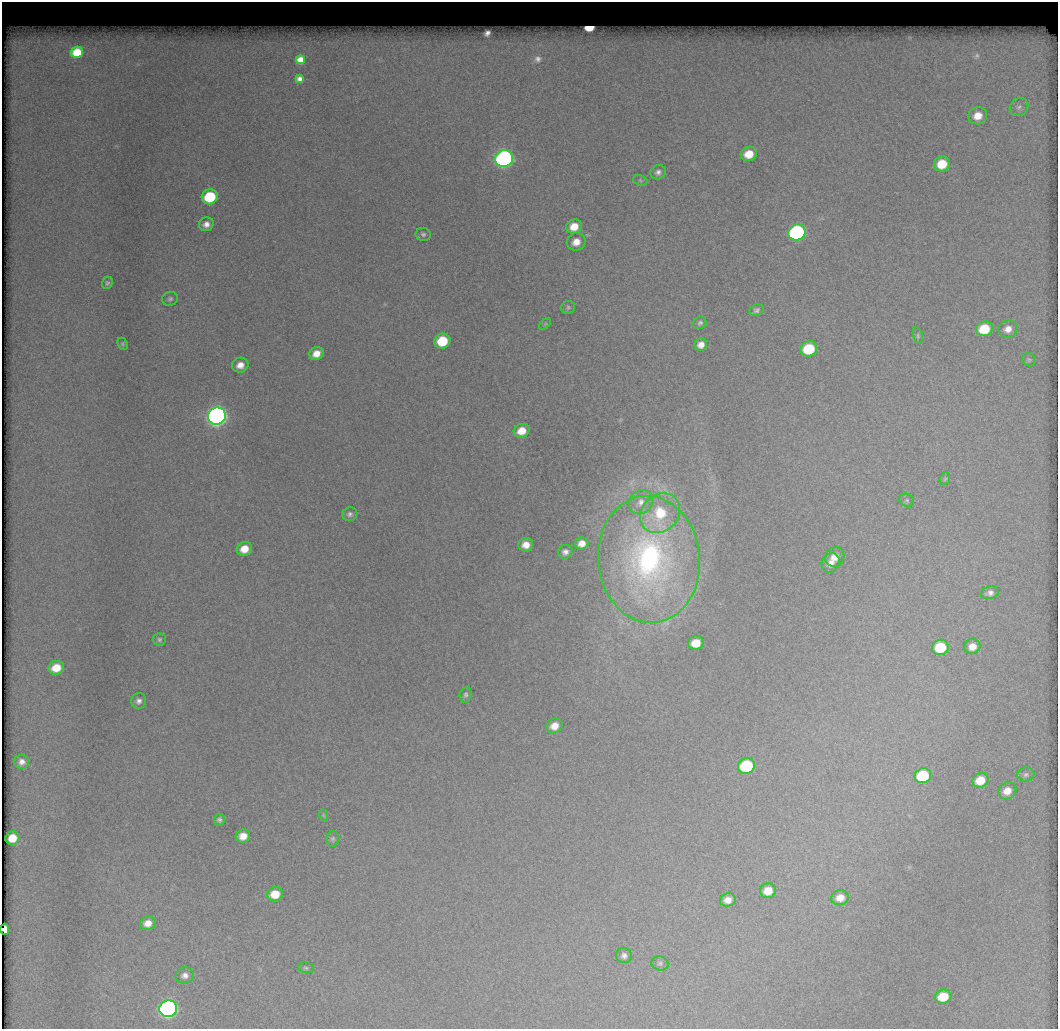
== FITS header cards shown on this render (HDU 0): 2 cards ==
NAXIS1  =                 1056 /fastest changing axis
NAXIS2  =                 1027 /next to fastest changing axis

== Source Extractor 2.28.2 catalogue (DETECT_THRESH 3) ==
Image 1056 x 1027 px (HDU 0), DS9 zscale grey, 1 PNG px = 1 image px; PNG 1060 x 1031 px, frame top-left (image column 1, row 1027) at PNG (2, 2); each listed source drawn as its Kron ellipse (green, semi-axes under 4 px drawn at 4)
Background 687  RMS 6.9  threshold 20.7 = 3 sigma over >= 5 px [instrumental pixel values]
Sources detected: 96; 18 with non-positive FLUX_AUTO (blend fragments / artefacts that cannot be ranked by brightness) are neither listed nor drawn; the other 78 listed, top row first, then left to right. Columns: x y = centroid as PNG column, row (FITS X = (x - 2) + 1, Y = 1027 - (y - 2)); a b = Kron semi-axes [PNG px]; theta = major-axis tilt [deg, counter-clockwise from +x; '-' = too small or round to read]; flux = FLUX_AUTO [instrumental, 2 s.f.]
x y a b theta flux
77 52 6 5 - 6300
301 60 4 4 - 1300
300 79 3 3 - 620
1019 107 10 8 42 2100
978 116 9 8 - 7700
749 154 8 7 - 9200
504 159 9 8 - 260000
942 164 8 7 - 14000
658 172 8 7 - 2000
640 180 7 5 -20 880
210 197 8 7 - 29000
206 224 7 7 - 2900
574 227 8 7 - 7800
797 232 9 8 - 120000
423 234 7 6 - 1300
576 242 9 8 - 5300
107 283 6 5 - 910
170 299 8 7 - 1300
568 307 7 6 - 1000
756 310 7 5 23 1400
700 323 7 6 - 1200
545 324 7 4 45 730
984 329 8 7 - 19000
1008 329 9 8 - 4200
918 336 8 4 -77 860
442 341 8 7 - 20000
123 344 6 5 - 730
701 345 6 6 - 3900
809 349 8 7 - 27000
316 353 7 6 - 5400
1029 360 7 6 - 980
240 365 8 7 - 4200
217 416 9 8 - 400000
522 431 8 6 24 7300
945 479 6 5 - 820
907 500 8 6 -39 1100
641 502 13 11 49 4500
660 513 22 18 45 24000
350 514 8 6 22 1600
582 543 6 6 - 4500
526 545 7 7 - 5300
244 549 8 7 - 7700
565 552 7 6 - 2300
835 557 10 9 - 5400
649 559 63 51 -85 150000
831 563 10 8 59 3600
990 593 9 6 10 2100
159 639 6 6 - 1100
696 643 8 7 - 9300
972 646 8 7 - 4800
940 647 8 7 - 21000
56 668 8 6 19 9100
466 695 8 6 77 1200
138 701 8 7 - 2200
554 726 8 7 - 5700
22 762 7 7 - 2700
746 766 8 7 - 41000
1026 775 8 7 - 1500
923 776 8 7 - 31000
980 780 8 7 - 10000
1007 791 9 8 - 5800
323 815 6 4 -71 570
219 820 6 5 - 1300
243 836 7 6 - 5500
12 838 7 6 - 9400
333 839 8 6 75 1200
768 891 8 7 - 7600
275 894 8 7 - 9100
840 898 8 7 - 5300
728 900 8 6 12 4200
148 923 8 7 - 4700
5 929 5 4 - 5800
624 955 8 7 - 1900
660 963 8 7 - 1400
306 968 8 5 -11 990
185 975 9 8 - 2500
943 997 8 7 - 14000
168 1009 9 8 - 270000
At the frame edge (FLAGS 8, measured only in part): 1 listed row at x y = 5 929
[18 non-positive-flux detections neither listed nor drawn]